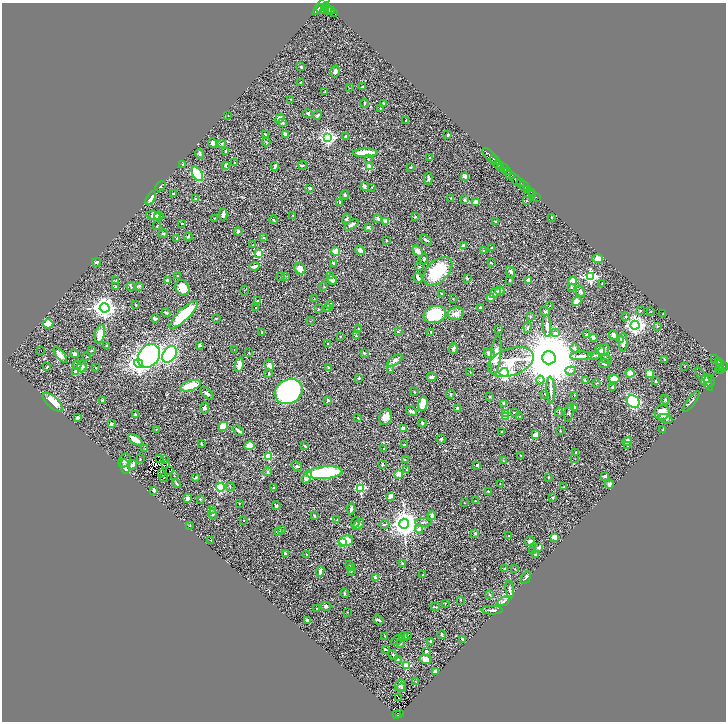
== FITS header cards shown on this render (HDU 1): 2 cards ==
NAXIS1  =                 1448
NAXIS2  =                 1439

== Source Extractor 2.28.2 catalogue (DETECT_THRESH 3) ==
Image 1448 x 1439 px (HDU 1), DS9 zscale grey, zoomed out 1/2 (1 PNG px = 2 x 2 image px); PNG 728 x 724 px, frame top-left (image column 1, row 1438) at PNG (2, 3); each listed source drawn as its Kron ellipse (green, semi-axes under 4 px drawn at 4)
Background 0.629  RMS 0.027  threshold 0.0823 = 3 sigma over >= 5 px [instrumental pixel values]
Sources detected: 461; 46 cannot appear on this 1/2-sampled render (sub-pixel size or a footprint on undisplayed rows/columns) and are neither listed nor drawn; the other 415 listed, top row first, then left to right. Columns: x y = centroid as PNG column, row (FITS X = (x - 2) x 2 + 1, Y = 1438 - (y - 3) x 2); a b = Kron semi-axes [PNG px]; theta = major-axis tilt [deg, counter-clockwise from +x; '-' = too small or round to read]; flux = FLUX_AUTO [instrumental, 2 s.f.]
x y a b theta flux
321 5 12 3 49 1500
321 9 5 3 - 710
324 9 3 3 - 490
327 9 6 4 -70 1000
330 10 4 3 - 610
335 14 2 2 - 38
301 67 3 3 - 9.1
335 71 6 4 79 11
300 83 2 2 - 3.6
363 86 4 1 - 4.4
350 88 2 2 - 1.8
325 91 4 1 - 2.2
291 99 2 2 - 1.9
364 103 4 2 - 6.6
384 103 3 2 - 6.4
381 108 3 2 - 2.3
308 114 5 3 - 7.8
228 115 2 1 - 1.3
318 115 5 3 - 7.7
280 118 5 3 - 30
406 121 3 2 - 10
282 123 3 3 - 5.2
265 134 4 2 - 4.6
285 134 4 2 - 21
448 135 2 2 - 15
346 136 3 3 - 3.8
328 137 4 4 - 1200
266 142 4 2 - 2.8
212 143 5 4 - 15
222 144 3 3 - 4
226 151 3 3 - 7.4
365 153 12 3 1 100
200 154 5 4 - 6.4
489 155 9 2 -47 600
430 158 4 3 - 6.3
368 159 4 2 - 3.4
495 160 5 2 - 520
235 163 2 2 - 5.3
183 165 4 4 - 5.9
303 165 4 3 - 6.4
498 165 6 2 -15 200
225 166 3 2 - 9.1
275 166 4 2 - 15
369 167 3 3 - 150
410 167 3 2 - 2.4
501 167 4 2 - 200
504 168 4 3 - 280
508 172 3 1 - 140
197 174 8 4 -58 340
510 175 5 4 - 380
465 176 2 2 - 51
428 178 6 3 84 12
515 179 7 3 -53 1000
520 183 2 2 - 170
160 186 6 2 46 4.1
365 186 4 3 - 18
524 186 5 2 - 460
371 187 2 2 - 2.2
310 188 3 3 - 5.5
527 189 3 2 - 140
531 193 2 1 - 65
173 194 3 2 - 4.9
345 195 4 3 - 5.2
532 195 3 1 - 9.8
536 197 2 1 - 6.6
151 198 7 3 58 35
451 198 3 2 - 2.1
196 199 2 2 - 17
465 200 4 3 - 8.7
526 201 4 3 - 4.1
340 202 4 2 - 4.4
476 202 4 3 - 25
223 214 6 3 87 13
153 215 7 4 -11 44
293 215 2 2 - 3.7
159 216 4 4 - 10
415 217 4 3 - 4.8
551 217 2 2 - 3.8
214 218 3 2 - 2.1
378 218 4 3 - 12
346 219 5 3 - 6.4
274 220 4 3 - 5.2
386 221 4 4 - 23
496 221 3 2 - 2.8
182 223 4 1 - 2.7
351 225 8 3 34 11
157 226 3 2 - 4
368 227 4 3 - 9.9
238 231 4 3 - 6.7
163 234 5 3 - 6.9
188 236 4 3 - 4.8
177 238 2 2 - 10
263 238 3 3 - 3.5
386 240 4 2 - 3.1
426 240 6 2 -27 7.3
253 245 2 2 - 2.1
463 245 2 2 - 37
491 248 3 2 - 1.9
360 250 5 4 - 21
484 250 2 2 - 2.1
335 251 4 3 - 52
417 251 6 4 -50 27
259 254 3 3 - 140
424 259 5 3 - 7
598 259 5 4 - 38
96 262 4 2 - 8
333 263 4 2 - 11
491 263 3 2 - 3.2
254 266 5 3 - 16
419 267 3 3 - 4.2
300 269 6 5 - 36
438 271 17 10 43 210
510 271 6 3 -69 8.4
331 275 3 3 - 6.9
177 276 3 2 - 3.8
281 276 3 3 - 2.9
285 276 2 2 - 2.2
590 277 4 3 - 680
418 278 5 2 - 12
467 278 4 3 - 5.2
332 280 5 4 - 16
510 280 3 2 - 4.1
529 280 2 2 - 66
116 281 3 2 - 2.8
167 281 3 3 - 12
573 281 4 4 - 62
602 283 2 2 - 2.3
139 286 4 3 - 4.9
116 287 3 2 - 3.4
131 287 4 2 - 4
324 287 2 2 - 2.7
571 287 4 3 - 5.1
182 288 8 7 - 72
244 291 5 1 - 2
500 291 5 4 - 14
580 291 6 4 -59 10
495 293 6 4 38 23
441 294 3 2 - 2.9
314 298 2 1 - 1.1
490 298 3 3 - 20
453 299 2 2 - 2
258 301 3 2 - 2.7
576 301 5 4 - 42
136 305 3 2 - 2.4
330 305 4 3 - 5.3
550 305 2 2 - 1.8
480 307 3 2 - 5.9
105 308 5 4 - 3600
256 308 2 2 - 7.4
327 308 4 3 - 6.6
318 309 4 3 - 3.7
545 311 5 3 - 5.7
641 311 3 3 - 3.4
166 312 4 2 - 4
651 312 3 2 - 2.3
663 313 2 1 - 1.7
456 314 8 6 11 29
183 315 19 5 44 250
435 315 11 8 18 270
530 316 3 3 - 3.4
626 317 2 2 - 3.1
216 318 3 2 - 2.9
155 319 4 3 - 9.9
310 321 2 1 - 2
48 324 5 4 - 60
635 325 4 4 - 2300
547 326 11 3 -86 18
657 326 4 2 - 3.4
528 328 5 2 - 4.4
358 329 3 2 - 3
499 330 2 2 - 2.7
262 332 3 2 - 3.3
398 332 2 2 - 3.9
431 332 3 2 - 3.9
556 333 3 3 - 16
100 334 9 4 78 52
587 334 3 3 - 4.7
614 335 5 3 - 20
356 336 2 2 - 4.7
340 337 2 2 - 2.4
593 338 4 3 - 18
621 339 3 3 - 4.5
623 342 9 3 89 17
328 343 2 2 - 4.4
200 345 2 2 - 9.7
106 346 3 2 - 3.7
575 348 4 3 - 6.1
234 349 2 1 - 1.4
453 349 5 3 - 11
600 350 5 4 - 19
604 350 6 5 - 14
41 351 2 1 - 21
91 351 4 2 - 3.1
249 353 3 2 - 2.5
364 353 4 2 - 3.5
489 353 6 4 -29 14
75 354 4 4 - 14
169 354 9 6 57 770
60 355 9 3 -51 39
496 355 19 5 84 51
594 355 6 3 0 7.5
149 356 13 10 50 1100
581 356 11 3 4 20
86 357 2 2 - 2.1
549 358 7 6 - 55000
606 359 5 3 - 5.2
664 359 4 2 - 5.6
714 359 2 2 - 2.4
395 360 9 4 36 16
718 361 4 2 - 140
511 362 24 13 19 150
139 364 4 4 - 1800
604 364 6 3 -1 8.8
720 364 4 2 - 130
77 365 4 3 - 11
239 365 7 4 79 40
269 365 5 4 - 22
82 366 6 4 89 16
684 366 2 1 - 1.9
47 367 4 2 - 4
724 367 5 3 - 190
96 368 2 2 - 3.1
328 368 3 2 - 4.9
720 368 4 2 - 160
720 369 4 3 - 180
390 370 3 3 - 4.5
571 371 5 4 - 9.4
76 372 4 3 - 38
470 372 3 2 - 1.9
504 372 4 4 - 1300
630 373 4 4 - 38
649 373 3 3 - 74
269 374 4 3 - 5.7
431 377 5 3 - 14
359 378 3 2 - 4.1
614 379 5 4 - 55
704 379 14 4 -55 20
707 379 5 4 - 10
540 380 4 3 - 6.3
585 380 4 2 - 3.6
655 381 3 2 - 3.9
710 381 6 5 - 13
596 383 3 2 - 3.1
190 386 11 5 18 120
613 387 3 3 - 17
551 390 13 3 -88 22
289 391 14 12 30 1100
414 392 3 2 - 2.8
207 393 8 4 -42 14
450 394 4 3 - 5.1
545 394 3 3 - 2.7
574 395 2 2 - 3.2
490 397 3 2 - 3.7
102 400 2 2 - 2.7
328 400 2 2 - 33
665 400 5 3 - 5.2
633 401 7 5 -38 530
691 401 12 3 54 9.9
53 402 12 5 -42 110
504 403 3 3 - 7.4
423 404 7 4 74 100
574 407 4 3 - 7.5
205 408 5 4 - 11
457 408 3 2 - 6.5
411 411 6 3 -34 11
514 412 3 3 - 4
559 412 4 3 - 4.8
569 412 9 2 77 6.6
506 413 3 2 - 35
662 413 7 7 - 63
135 415 2 2 - 39
505 416 3 2 - 150
520 416 3 3 - 3.5
358 417 3 2 - 1.7
386 417 8 6 70 38
77 418 4 3 - 11
666 419 7 3 -20 11
422 423 4 2 - 6.9
111 424 3 3 - 11
223 426 5 4 - 75
403 429 2 2 - 66
663 429 3 2 - 2.5
156 430 2 2 - 2.1
238 430 6 3 -43 14
560 430 3 2 - 3
501 432 4 2 - 2.8
536 434 3 2 - 33
441 439 4 2 - 7.7
135 440 8 3 -34 62
627 441 5 4 - 31
201 443 2 2 - 4.2
404 444 3 2 - 4.7
250 446 5 3 - 79
305 446 3 2 - 4.5
628 446 3 2 - 7.1
145 449 2 2 - 2.5
384 449 3 2 - 2.7
575 452 3 2 - 2.5
521 455 2 2 - 2.3
269 456 3 3 - 220
140 458 3 2 - 2.1
159 458 3 1 - 1.6
165 459 3 1 - 1.6
575 459 2 1 - 1.5
125 460 7 5 58 14
405 460 3 2 - 3
503 461 4 2 - 2.8
382 464 3 2 - 14
132 465 5 3 - 14
165 465 3 1 - 2.7
477 465 2 2 - 8.6
125 466 7 4 -82 24
297 466 6 4 -30 6.9
407 470 3 2 - 2.5
170 471 2 1 - 1.1
268 472 4 3 - 7.6
324 473 18 6 5 390
161 474 2 1 - 1
399 474 2 2 - 110
174 476 3 2 - 2.7
605 476 3 2 - 10
195 477 3 3 - 5
307 477 7 3 66 43
549 477 4 2 - 2.7
163 478 2 1 - 2.6
177 483 5 2 - 6.1
500 484 2 1 - 1.5
609 484 4 3 - 9.9
230 486 4 2 - 3.5
220 487 4 3 - 340
564 487 3 2 - 2.7
274 488 3 3 - 4.4
361 488 3 3 - 380
154 490 4 2 - 9.5
488 491 4 2 - 2.9
390 496 4 3 - 31
188 498 4 4 - 20
552 498 3 2 - 4.2
200 499 2 2 - 8.7
475 501 2 2 - 4.1
239 503 2 1 - 2.3
465 503 3 2 - 2
276 506 4 3 - 6.1
351 509 6 3 81 8.2
211 510 3 3 - 4.4
213 514 5 4 - 9.7
315 516 4 3 - 4.3
432 516 4 3 - 12
244 520 2 2 - 2.7
336 520 2 1 - 1.6
355 522 5 4 - 9.6
423 522 8 2 -2 7.1
404 524 5 5 - 5900
358 525 6 4 43 15
384 525 5 3 - 5.2
190 526 2 2 - 2.7
419 529 5 4 - 9.1
281 530 3 3 - 5.3
279 531 2 1 - 1.3
475 533 4 3 - 5.3
509 536 3 2 - 2.7
554 537 4 3 - 41
211 540 2 2 - 1.9
346 541 7 5 16 64
530 541 5 3 - 11
342 542 3 3 - 240
539 547 4 3 - 15
532 551 3 1 - 2.4
285 553 3 3 - 4.7
306 554 2 2 - 2.2
536 554 4 2 - 4.6
402 563 2 2 - 21
349 565 3 3 - 3.4
352 568 3 2 - 2.9
504 569 4 1 - 2.1
515 569 2 2 - 1.9
320 571 5 3 - 18
351 571 2 1 - 2
423 575 3 2 - 3.2
526 577 7 2 61 8.8
375 578 4 3 - 12
510 589 9 2 -81 8.9
345 593 4 3 - 5.1
490 595 4 3 - 5.2
461 600 3 2 - 2.2
503 601 6 4 25 10
445 603 2 2 - 3.4
326 606 5 4 - 9.6
435 607 4 2 - 4.8
317 609 3 3 - 4.3
492 610 10 2 1 8.9
347 612 2 2 - 2.1
308 620 4 3 - 18
378 620 6 3 -26 6.8
407 635 3 2 - 3.4
442 635 4 2 - 7.1
385 636 2 1 - 2.1
404 637 5 3 - 6.5
463 639 4 3 - 5.4
397 640 6 2 34 5.1
431 641 2 2 - 8.7
400 644 3 2 - 7.2
385 649 2 2 - 7.6
426 651 3 2 - 8.6
393 655 5 3 - 6.8
398 659 3 2 - 2.9
425 659 6 4 -13 25
406 665 3 3 - 140
435 671 3 2 - 29
415 681 2 1 - 1.6
400 685 6 5 - 11
401 688 4 2 - 3.6
398 697 2 1 - 1.4
399 713 2 1 - 10
397 714 4 3 - 99
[46 sub-pixel or undisplayed-footprint detections neither listed nor drawn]